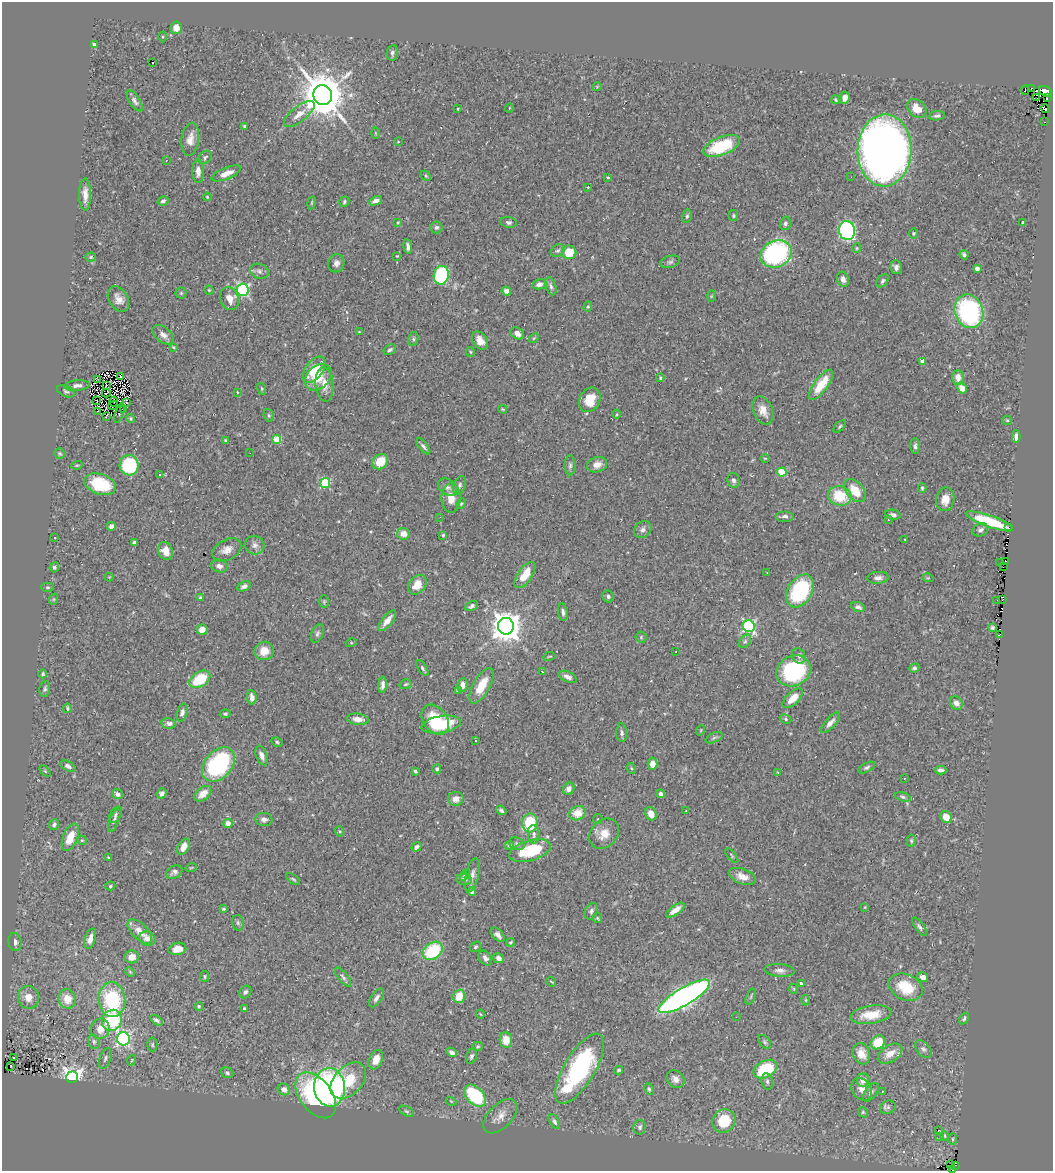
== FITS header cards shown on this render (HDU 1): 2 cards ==
NAXIS1  =                 1051
NAXIS2  =                 1169

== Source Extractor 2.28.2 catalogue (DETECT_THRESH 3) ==
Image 1051 x 1169 px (HDU 1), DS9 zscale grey, 1 PNG px = 1 image px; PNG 1055 x 1173 px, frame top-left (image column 1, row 1169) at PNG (2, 2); each listed source drawn as its Kron ellipse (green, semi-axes under 4 px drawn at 4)
Background 0.634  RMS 0.033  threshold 0.0982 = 3 sigma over >= 5 px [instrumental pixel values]
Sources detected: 381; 4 with non-positive FLUX_AUTO (blend fragments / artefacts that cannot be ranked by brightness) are neither listed nor drawn; the other 377 listed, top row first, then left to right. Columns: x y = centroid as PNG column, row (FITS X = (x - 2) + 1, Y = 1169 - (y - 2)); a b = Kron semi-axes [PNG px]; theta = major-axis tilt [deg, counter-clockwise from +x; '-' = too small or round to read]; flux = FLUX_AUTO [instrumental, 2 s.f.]
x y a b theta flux
176 28 6 5 - 19
163 37 5 3 - 2.4
95 45 4 4 - 10
392 53 8 5 81 6
153 63 3 2 - 1.3
597 87 4 4 - 2.2
1031 89 4 3 - 34
1025 90 4 2 - 17
1045 91 7 5 -30 750
323 95 10 9 - 10000
845 98 6 4 81 16
1037 98 3 2 - 6.8
1047 98 2 2 - 7.5
836 100 4 4 - 3.8
135 101 12 5 -57 7.8
509 108 4 3 - 1.7
458 109 3 2 - 2.1
917 109 11 8 -43 34
1045 109 5 2 - 21
299 114 18 7 39 23
937 116 8 4 8 5.6
1044 122 3 2 - 1.3
244 126 3 3 - 2.6
375 133 6 4 -88 2.2
190 139 16 8 82 20
398 142 4 2 - 1.5
721 146 19 9 21 140
885 150 36 27 88 2200
205 157 8 5 38 4.9
166 160 3 3 - 2.1
198 171 12 5 -89 15
226 173 15 5 22 22
426 176 5 4 - 2.5
608 177 3 2 - 1.9
851 177 2 2 - 3.3
588 187 4 3 - 1.5
85 195 16 6 -90 19
207 197 4 3 - 2.5
163 201 6 4 32 6.3
375 201 7 4 22 12
344 202 5 4 - 3.8
312 203 6 3 81 2.2
687 216 7 4 80 4.1
733 216 5 4 - 3.1
508 222 8 5 -9 6.2
1023 222 3 3 - 3.2
398 223 4 3 - 2.4
785 223 7 5 78 6.3
436 227 6 6 - 5.7
847 231 9 8 - 350
914 233 5 5 - 2.9
408 247 7 4 -79 8
857 248 5 4 - 2.7
558 251 7 5 33 4.9
569 252 7 7 - 56
776 254 16 13 25 370
964 255 5 4 - 5
397 256 2 2 - 1.6
91 257 5 4 - 3.3
670 262 10 6 17 5.8
336 263 9 8 - 9.5
896 267 7 6 - 8.8
977 268 4 4 - 13
259 271 9 7 -19 7.8
441 275 9 7 77 200
843 279 8 5 -69 9.8
883 281 7 5 49 4.7
539 284 7 5 12 11
551 286 9 5 -71 6.1
209 290 4 4 - 2.2
243 290 6 6 - 330
506 291 5 4 - 8.5
181 293 5 5 - 3.4
711 296 6 3 88 2
229 298 12 9 -68 22
118 299 14 9 -59 17
588 307 5 4 - 2.9
969 311 17 14 -68 340
359 332 2 2 - 1.4
517 333 7 5 -37 11
163 335 12 7 -39 12
534 338 5 4 - 2.7
413 339 7 5 77 4.1
480 340 10 7 -57 18
173 347 4 3 - 2.5
390 350 6 4 32 5.3
470 352 5 3 - 2.4
922 361 4 4 - 10
314 370 15 8 54 63
120 377 3 2 - 1.9
318 377 15 11 45 42
958 377 7 5 -88 18
660 378 4 3 - 2.6
98 379 2 2 - 2.1
324 384 17 9 -85 27
821 385 18 7 54 56
77 386 12 5 5 8.4
106 386 4 2 - 1.2
962 388 6 4 -55 17
262 389 6 4 -72 2.8
66 391 9 5 -23 4.9
237 392 4 2 - 1.5
106 393 4 2 - 0.71
590 400 13 10 63 44
97 401 2 2 - 1.4
114 402 5 2 - 0.51
127 403 3 2 - 4.9
113 406 5 2 - 0.91
123 409 2 2 - 1.6
503 409 4 3 - 2.5
763 410 15 9 -68 22
98 411 3 2 - 2.8
119 413 10 2 72 1.6
617 414 4 3 - 1.9
269 415 6 5 - 3.5
106 417 3 2 - 8.1
131 418 5 4 - 3.1
1007 420 5 4 - 2.7
840 426 7 3 45 3.2
1016 437 6 3 -90 9.7
225 440 4 4 - 3.2
277 440 4 4 - 70
423 446 9 4 -52 6.2
915 446 8 4 -90 6.1
60 453 5 5 - 3.2
250 453 2 2 - 1.1
765 458 5 3 - 1.8
380 462 8 7 - 47
77 465 6 3 18 2.4
129 465 10 9 - 160
570 465 10 5 89 6
597 465 10 7 17 17
782 472 5 4 - 83
160 475 3 3 - 12
733 480 7 6 - 6.3
325 483 5 5 - 150
100 484 16 10 -19 100
460 485 10 6 70 6.3
448 487 11 7 -38 9.6
922 488 5 3 - 3.2
855 490 13 8 -50 47
840 496 12 9 -16 82
451 498 14 9 -90 27
945 499 12 9 81 26
461 504 5 4 - 3
893 515 8 5 -12 6.5
785 516 9 5 0 6.5
440 517 3 2 - 2.3
888 520 3 3 - 5.8
989 521 25 5 -19 99
111 526 5 4 - 8
1008 528 3 2 - 4.9
643 529 9 7 43 8.4
980 530 8 6 26 9.1
403 534 6 6 - 20
443 535 4 4 - 2.7
55 538 3 3 - 12
905 539 3 2 - 1.5
134 543 4 3 - 5.7
255 545 10 9 - 11
227 550 15 10 28 18
165 551 9 7 -66 25
1005 561 3 2 - 17
1000 562 2 2 - 0.8
219 566 8 6 -12 10
54 567 5 5 - 4.9
1003 567 2 2 - 17
767 572 3 2 - 3.9
525 575 15 7 56 43
109 577 4 4 - 1.8
878 578 11 6 3 9
928 578 6 3 -17 2.2
417 585 11 8 50 34
244 586 7 4 25 7
47 587 6 4 -1 3.4
800 591 18 12 60 200
608 596 6 5 - 5.2
200 598 4 3 - 4.4
54 599 6 3 71 2.5
1002 599 3 3 - 2.9
997 600 4 2 - 5.7
324 602 6 5 - 2.9
472 606 7 4 28 6.8
858 607 7 4 -20 7.6
563 612 9 4 -81 7.1
387 621 12 5 51 19
506 626 8 8 - 3600
749 626 6 6 - 330
992 628 4 3 - 5.2
202 629 5 5 - 17
317 634 9 5 65 5.7
999 635 4 2 - 2.2
641 637 6 5 - 3.8
745 641 7 5 53 4.8
351 643 5 3 - 2
264 651 10 9 - 28
676 651 2 2 - 1.9
549 656 6 3 10 2.2
799 656 8 6 -63 5.9
422 668 9 4 -57 4.4
914 668 5 4 - 4.4
794 671 18 15 27 230
542 672 3 3 - 2.2
43 674 4 3 - 4.7
568 677 9 5 -25 10
200 679 11 7 34 80
406 684 6 4 17 3.4
382 685 8 4 85 9
462 685 7 5 81 15
481 686 19 8 60 47
45 689 8 5 80 4.6
458 690 4 3 - 4.5
252 697 7 4 -84 11
793 698 12 6 43 30
956 703 7 6 - 12
67 708 4 3 - 2.9
182 712 9 5 74 8.7
225 714 5 4 - 3.8
358 719 11 5 -7 17
786 719 6 4 -29 3.4
435 720 16 12 -52 72
169 723 7 5 -11 9.9
830 723 13 5 48 11
441 724 20 8 10 120
701 730 5 3 - 1.9
622 733 9 5 -89 5.9
714 738 9 5 24 4.8
475 740 3 2 - 2.1
277 742 6 4 -29 3.7
262 756 10 5 -69 12
218 764 19 13 48 270
652 764 6 5 - 18
68 766 8 4 -30 7.2
631 768 5 3 - 2.5
867 768 9 4 27 5.1
437 769 4 4 - 4.2
941 770 6 4 0 6.5
45 771 6 4 -45 2.9
415 771 4 3 - 5
778 773 4 3 - 1.9
904 778 3 2 - 6.5
569 789 6 5 - 9.5
162 793 5 4 - 8.2
117 794 6 4 -38 8
203 794 10 6 41 24
661 794 4 4 - 6.7
903 797 8 4 -16 4.7
456 799 7 7 - 17
501 810 5 3 - 4.2
686 811 2 2 - 1.3
577 813 8 7 - 41
651 814 7 5 -66 18
115 815 9 5 58 5.2
946 817 6 5 - 26
264 819 8 6 -6 8.9
598 819 5 4 - 3.8
114 820 12 5 69 6.2
228 823 5 5 - 18
530 823 9 7 84 94
54 824 5 5 - 5
339 831 5 3 - 2.3
534 834 9 6 -88 8.6
604 834 16 13 48 31
70 837 14 7 69 40
82 840 5 4 - 2.8
911 841 6 4 -86 3.7
517 844 8 6 -20 5.7
509 846 5 4 - 3.4
183 847 9 5 62 20
417 847 5 4 - 7.3
530 851 21 10 16 120
732 855 9 3 -51 2.4
109 857 3 2 - 2.2
191 868 5 3 - 1.9
174 872 9 6 27 7.8
465 875 6 4 54 2.5
472 875 17 6 76 12
742 876 14 7 -21 21
293 879 8 3 -36 3.2
464 879 7 5 -8 9.2
110 886 5 4 - 3.2
472 892 4 4 - 4.8
865 907 4 4 - 2
223 909 4 3 - 2.7
675 910 11 4 35 17
591 911 9 6 64 6.7
597 918 5 4 - 2.9
238 923 8 5 -76 4.7
920 927 10 4 -54 5.7
140 931 15 7 -44 26
498 935 8 5 -47 9
90 939 10 5 73 14
147 939 8 7 - 12
15 942 9 6 -83 10
511 942 4 3 - 3
475 947 6 4 34 3.3
177 949 9 6 12 25
433 951 11 8 38 130
132 957 7 6 - 19
485 958 8 6 -56 8
499 958 5 5 - 11
780 970 15 6 -4 12
130 972 5 4 - 2.7
205 976 5 4 - 3.8
343 977 11 5 -51 5.8
923 977 5 5 - 11
551 982 5 3 - 2.1
801 983 3 3 - 2.8
906 987 17 13 -25 75
794 989 5 3 - 1.9
245 992 7 5 54 6.1
459 996 7 5 74 40
684 996 29 8 30 1100
28 997 11 10 - 23
751 997 8 3 69 2.7
376 998 10 5 57 8
67 999 10 8 -71 32
112 1000 17 13 -85 170
806 1000 5 3 - 2
199 1006 4 3 - 2.7
244 1009 4 3 - 3.6
480 1014 4 3 - 1.8
871 1015 21 9 8 45
736 1017 2 2 - 1.2
964 1018 6 4 56 4.6
112 1020 11 9 60 160
156 1020 7 4 -35 5.7
100 1029 10 9 - 27
123 1039 7 6 - 450
506 1040 8 6 -84 36
94 1042 7 5 -76 5
765 1042 8 5 -50 4.3
878 1042 7 6 - 63
152 1045 7 5 -89 3.8
478 1046 5 4 - 3.4
923 1049 10 6 -49 7
451 1052 5 4 - 8.5
861 1054 11 8 -69 25
890 1054 13 8 33 29
471 1056 8 5 70 5.4
13 1058 3 2 - 2.4
105 1058 11 5 70 5.8
132 1060 5 3 - 2.1
376 1060 10 6 68 28
11 1066 2 2 - 2
580 1069 40 15 59 350
765 1069 13 8 27 120
618 1070 4 4 - 3.7
227 1073 6 5 - 5.4
72 1077 6 6 - 1100
676 1079 10 8 -42 14
348 1080 21 14 46 72
863 1080 7 6 - 18
767 1081 8 5 -81 5.1
330 1087 19 15 -85 560
284 1089 6 5 - 13
649 1089 6 4 -63 4.4
862 1089 12 9 -53 17
883 1091 3 2 - 2.1
871 1092 10 6 51 7.5
316 1095 26 16 -52 240
475 1096 13 8 -47 190
451 1101 5 3 - 2.1
888 1107 8 6 24 6.5
406 1111 8 4 -26 3.7
863 1112 5 4 - 3.2
500 1116 21 11 45 23
724 1121 12 11 - 75
555 1122 8 4 -61 5.7
640 1127 7 6 - 5.6
939 1131 3 3 - 10
940 1136 2 2 - 760
945 1136 5 3 - 2.1
952 1139 6 4 -90 2.7
950 1165 2 2 - 18
956 1165 2 2 - 1.6
952 1169 3 2 - 3.4
At the frame edge (FLAGS 8, measured only in part): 1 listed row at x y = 952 1169
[4 non-positive-flux detections neither listed nor drawn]